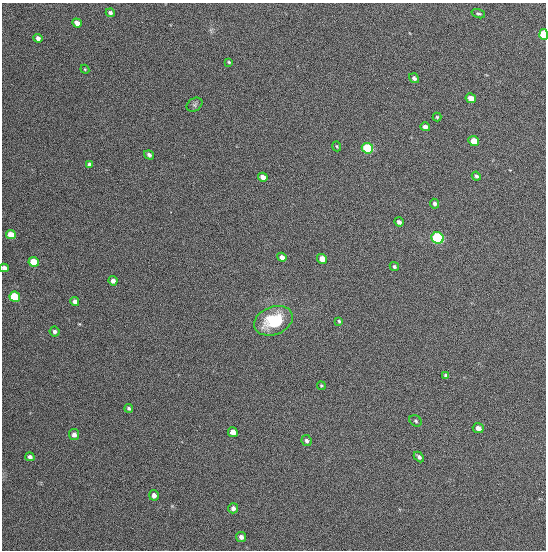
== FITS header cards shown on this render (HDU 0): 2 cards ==
NAXIS1  =                  544
NAXIS2  =                  548

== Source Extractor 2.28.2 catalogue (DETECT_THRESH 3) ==
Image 544 x 548 px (HDU 0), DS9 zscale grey, 1 PNG px = 1 image px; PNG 548 x 552 px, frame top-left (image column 1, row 548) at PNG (2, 3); each listed source drawn as its Kron ellipse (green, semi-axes under 4 px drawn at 4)
Background 1350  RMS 63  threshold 188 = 3 sigma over >= 5 px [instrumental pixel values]
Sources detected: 47; all 47 listed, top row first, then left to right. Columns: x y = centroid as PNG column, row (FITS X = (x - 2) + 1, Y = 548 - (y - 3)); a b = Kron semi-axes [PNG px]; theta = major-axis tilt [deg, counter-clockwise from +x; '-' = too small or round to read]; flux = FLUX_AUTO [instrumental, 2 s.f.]
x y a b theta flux
110 13 4 4 - 10000
478 14 7 4 -17 7700
77 23 5 4 - 30000
544 34 5 4 - 200000
38 38 4 4 - 15000
229 62 4 3 - 5100
85 69 4 4 - 3900
414 78 5 4 - 13000
471 98 5 4 - 34000
194 105 8 6 36 9000
437 117 4 4 - 4900
425 127 5 4 - 15000
474 141 5 5 - 53000
337 146 5 3 - 4300
367 148 6 5 - 320000
149 155 5 4 - 14000
90 164 4 4 - 13000
476 176 5 4 - 8600
263 177 5 4 - 25000
435 204 5 4 - 11000
399 222 5 4 - 12000
11 235 5 4 - 58000
437 238 6 5 - 530000
282 257 5 4 - 22000
322 259 5 4 - 52000
34 262 5 5 - 110000
394 266 5 4 - 7200
4 268 4 4 - 19000
113 281 5 4 - 20000
15 297 5 5 - 230000
75 302 4 4 - 19000
273 321 20 14 21 190000
339 321 4 3 - 6100
55 332 5 5 - 13000
446 375 4 3 - 7200
321 386 4 3 - 5100
129 408 4 4 - 8100
416 421 6 5 - 7400
478 428 5 5 - 19000
233 432 5 4 - 36000
74 435 5 5 - 19000
307 441 5 5 - 10000
30 457 4 4 - 12000
419 457 6 4 -46 10000
154 495 5 5 - 18000
233 508 5 5 - 13000
241 537 5 5 - 16000
At the frame edge (FLAGS 8, measured only in part): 2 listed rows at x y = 544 34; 4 268